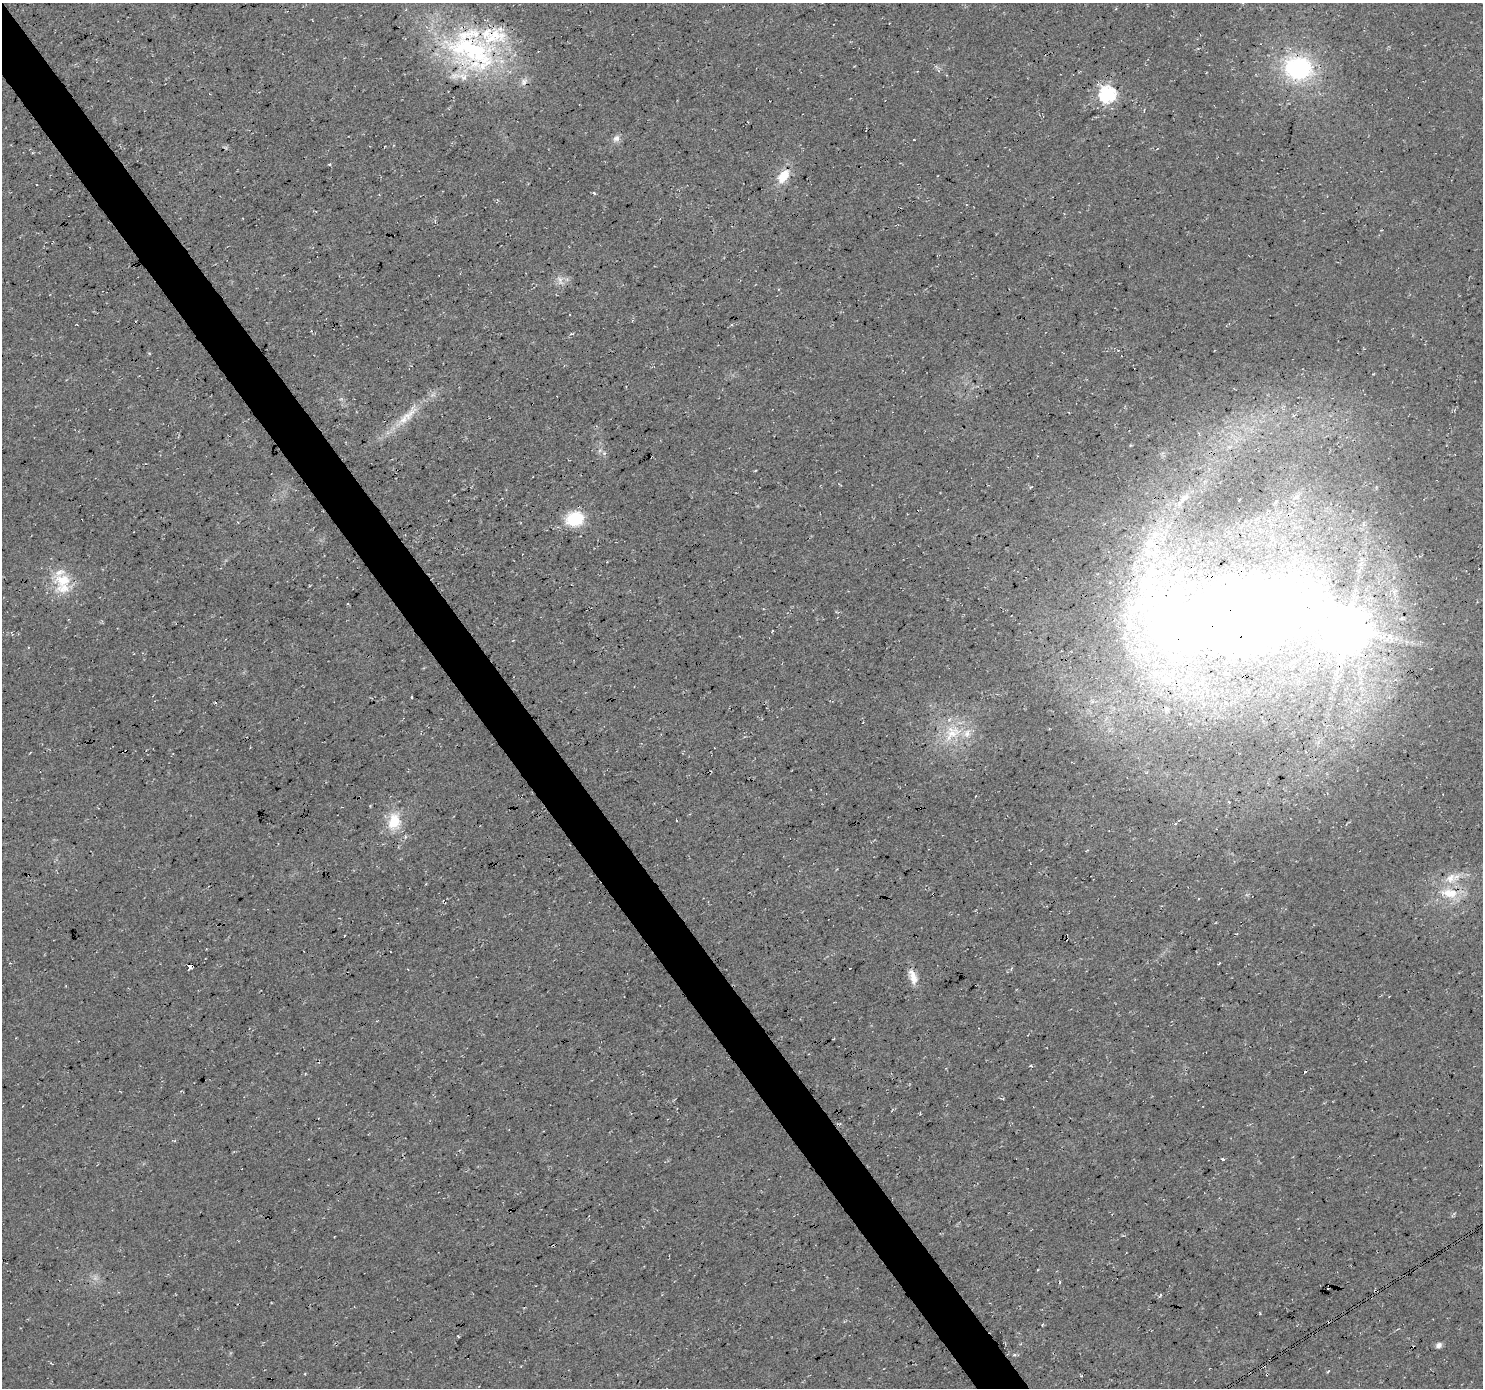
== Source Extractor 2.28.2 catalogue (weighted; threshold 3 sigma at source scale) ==
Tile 11 of 4 x 4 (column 3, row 3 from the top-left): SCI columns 2970-4450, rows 1574-2959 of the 5932 x 5855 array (HDU 1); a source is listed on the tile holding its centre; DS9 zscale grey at full resolution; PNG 1485 x 1390 px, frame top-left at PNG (2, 3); no overlay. Shown black and unused: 4% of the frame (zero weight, under 3 of 4 exposures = <1% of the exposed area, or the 3 px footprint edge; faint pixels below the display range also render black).
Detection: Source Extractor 2.28.2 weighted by HDU 2 'WHT'; one run over the whole footprint, this tile lists its part. Background 0.0207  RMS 0.0059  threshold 0.0267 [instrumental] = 3 sigma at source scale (4.5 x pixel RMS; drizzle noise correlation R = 1.50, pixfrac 1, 0.0396/0.0396 arcsec/px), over >= 5 px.
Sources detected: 47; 1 inside a brighter object's white glare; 5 cosmic-ray / hot-pixel residue — not listed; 9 inside a brighter listed object's ellipse — not listed separately; the other 32 listed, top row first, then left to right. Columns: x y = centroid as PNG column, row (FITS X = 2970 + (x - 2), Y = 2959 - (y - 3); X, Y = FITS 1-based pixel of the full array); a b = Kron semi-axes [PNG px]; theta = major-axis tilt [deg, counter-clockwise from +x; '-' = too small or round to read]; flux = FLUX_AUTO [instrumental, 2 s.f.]
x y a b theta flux
473 50 78 52 -44 120
1298 68 34 27 -9 64
1108 94 7 7 - 150
1144 111 4 2 - 0.49
616 138 10 8 41 2.8
783 176 21 12 52 11
559 280 12 4 -68 2.2
408 415 34 11 45 13
1297 497 9 6 41 2.7
1185 498 13 8 30 3.8
575 519 16 13 16 26
1155 553 24 20 23 31
63 580 26 19 -5 17
1347 628 12 11 - 2000
772 631 3 2 - 0.55
1166 681 20 14 -27 17
411 697 4 2 - 0.52
1167 709 9 6 -27 2.1
952 733 28 20 38 22
394 821 20 15 78 16
1175 824 4 3 - 0.69
1450 878 18 13 29 9.3
1449 893 27 14 -10 16
1237 934 3 2 - 0.64
191 966 4 3 - 53
913 977 21 9 -71 6.5
1222 1159 4 3 - 0.65
1160 1295 5 3 - 0.64
458 1336 3 2 - 0.49
1439 1345 7 6 - 2.4
1014 1355 5 3 - 0.82
1081 1376 4 3 - 0.57
Overlapping masked pixels (flux is a lower limit): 2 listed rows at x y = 473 50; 191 966
Unlisted compact peaks at least as high as the median listed source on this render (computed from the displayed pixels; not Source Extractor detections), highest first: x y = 594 193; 329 164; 1031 1065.